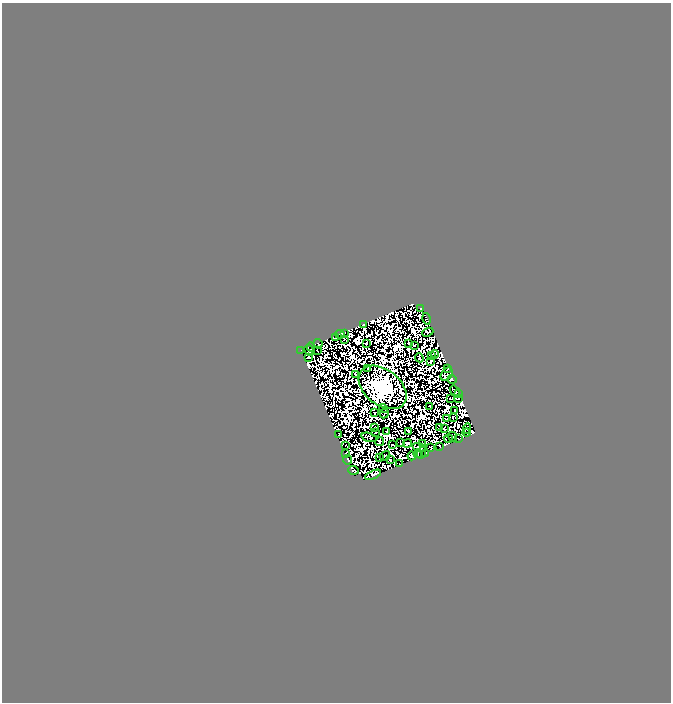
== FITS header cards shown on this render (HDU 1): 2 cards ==
NAXIS1  =                  669
NAXIS2  =                  700

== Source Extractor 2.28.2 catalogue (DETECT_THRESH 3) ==
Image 669 x 700 px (HDU 1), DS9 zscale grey, 1 PNG px = 1 image px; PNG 673 x 704 px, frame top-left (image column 1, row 700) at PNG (2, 3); each listed source drawn as its Kron ellipse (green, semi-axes under 4 px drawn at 4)
Background 0.0163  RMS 2.6e-06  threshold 7.77e-06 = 3 sigma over >= 5 px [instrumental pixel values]
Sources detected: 183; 111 with non-positive FLUX_AUTO (blend fragments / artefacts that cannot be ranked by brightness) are neither listed nor drawn; the other 72 listed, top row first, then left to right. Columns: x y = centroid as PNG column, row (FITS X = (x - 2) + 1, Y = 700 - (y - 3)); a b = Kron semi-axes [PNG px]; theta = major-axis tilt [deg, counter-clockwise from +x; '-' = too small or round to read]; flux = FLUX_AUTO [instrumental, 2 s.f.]
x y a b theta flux
421 308 3 3 - 0.34
427 319 6 3 -75 0.86
364 324 3 2 - 0.24
428 332 6 3 24 1
344 333 4 2 - 0.28
340 334 5 3 - 1.5
335 337 3 3 - 0.28
344 339 3 2 - 0.58
366 343 3 2 - 0.51
318 344 5 2 - 0.22
408 344 3 2 - 0.12
414 345 2 2 - 0.65
311 347 4 2 - 0.14
301 350 2 2 - 0.17
309 350 5 2 - 0.074
317 350 3 2 - 0.99
435 354 4 3 - 1.1
431 356 3 2 - 0.32
308 357 4 2 - 0.31
419 358 4 2 - 0.059
431 362 3 2 - 1.3
368 369 4 2 - 0.39
448 369 3 2 - 1.1
447 374 7 5 52 2.3
356 375 3 3 - 0.011
452 379 4 3 - 1.2
383 387 27 17 -38 1400
455 391 6 2 -54 1.7
458 394 2 2 - 0.1
458 398 3 2 - 0.32
451 399 3 2 - 0.36
430 406 2 2 - 0.27
383 408 5 2 - 0.29
454 410 3 2 - 0.043
375 413 2 2 - 0.0074
384 413 5 2 - 0.064
453 417 3 2 - 0.23
447 419 2 2 - 0.43
374 428 2 2 - 0.5
439 428 4 2 - 0.19
467 428 5 2 - 0.1
444 429 3 2 - 0.45
387 431 3 2 - 0.46
409 431 4 2 - 0.6
375 432 2 2 - 0.23
467 433 4 3 - 0.82
339 435 3 2 - 0.7
369 437 8 4 -14 0.078
452 437 5 3 - 0.71
448 439 5 2 - 0.63
458 439 3 2 - 0.36
380 442 4 3 - 0.37
401 443 2 2 - 0.12
407 443 4 4 - 0.53
392 444 2 2 - 0.55
422 444 4 2 - 0.78
346 445 3 2 - 0.56
440 446 4 2 - 0.81
430 447 3 2 - 0.85
419 448 7 3 -19 0.22
345 453 4 3 - 0.32
418 453 4 2 - 0.24
422 453 6 2 71 0.023
426 453 3 2 - 0.76
385 456 5 2 - 0.75
412 456 4 4 - 7.7
380 458 4 2 - 0.64
347 460 4 2 - 1.5
390 460 2 2 - 0.51
400 464 3 2 - 0.52
353 470 5 3 - 1.1
373 475 8 3 24 1.3
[111 non-positive-flux detections neither listed nor drawn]